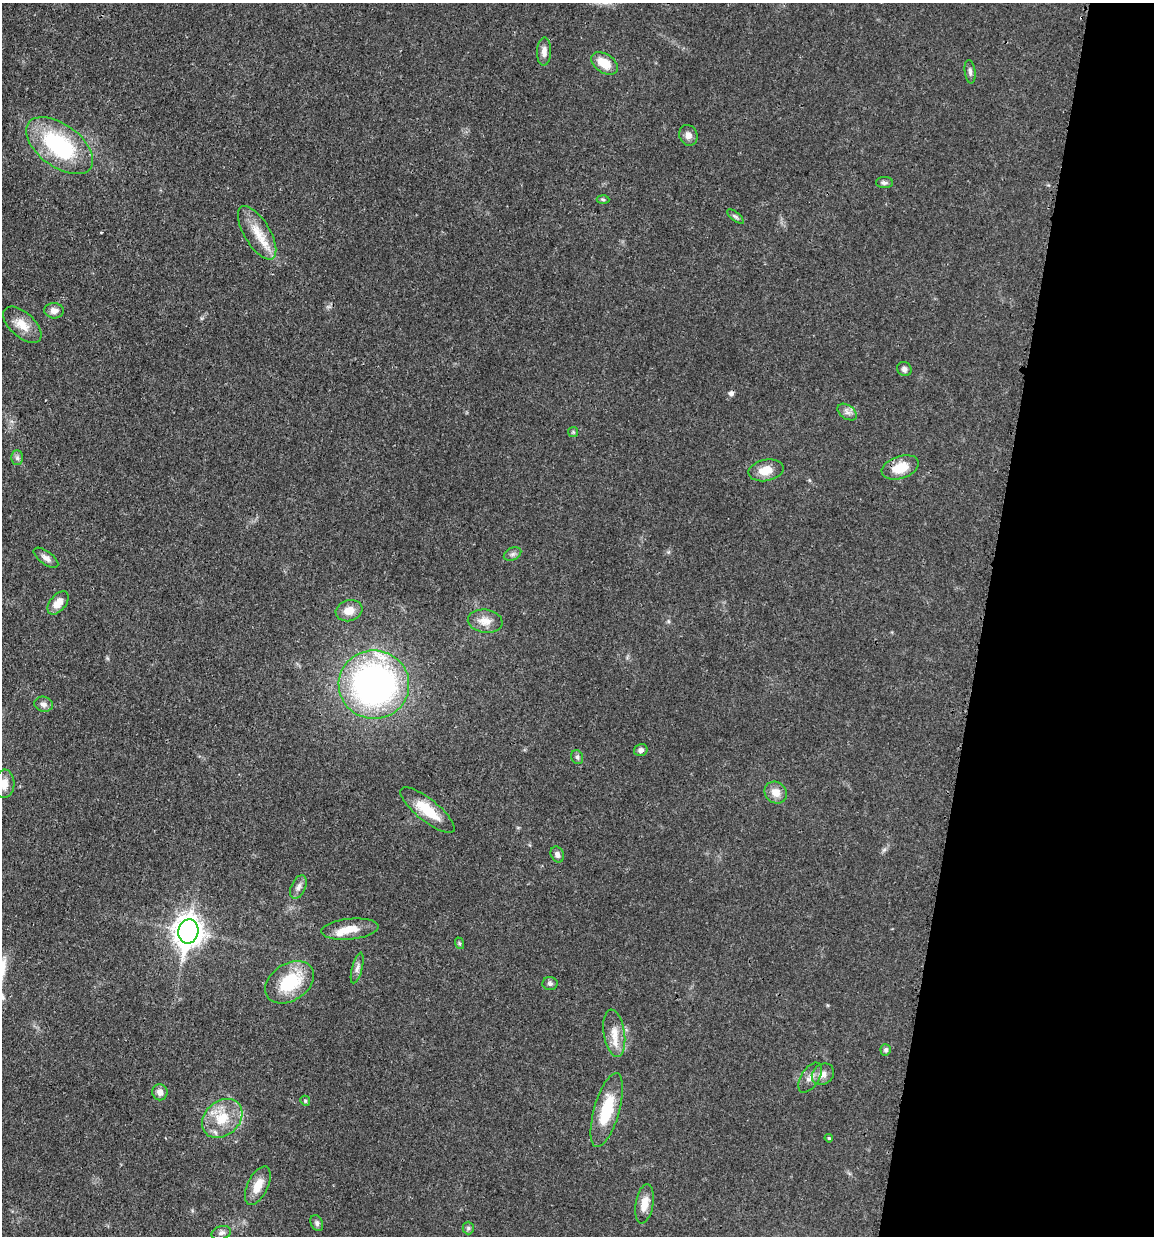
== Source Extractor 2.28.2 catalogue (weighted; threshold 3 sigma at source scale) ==
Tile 8 of 4 x 4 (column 4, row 2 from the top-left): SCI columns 3704-4855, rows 2477-3710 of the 4983 x 4952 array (HDU 1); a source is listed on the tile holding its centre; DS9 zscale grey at full resolution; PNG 1156 x 1238 px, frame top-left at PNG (2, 3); each listed source drawn as its Kron ellipse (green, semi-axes under 4 px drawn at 4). Shown black and unused: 15% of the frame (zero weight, under 3 of 4 exposures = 1% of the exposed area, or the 3 px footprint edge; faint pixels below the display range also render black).
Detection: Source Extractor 2.28.2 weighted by HDU 2 'WHT'; one run over the whole footprint, this tile lists its part. Background 0.0209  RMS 0.0023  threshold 0.0103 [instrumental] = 3 sigma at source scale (4.5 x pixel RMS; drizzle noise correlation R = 1.50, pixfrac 1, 0.05/0.05 arcsec/px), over >= 5 px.
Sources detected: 53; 1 cosmic-ray / hot-pixel residue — neither listed nor drawn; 1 inside a brighter listed object's ellipse — not listed separately; the other 51 listed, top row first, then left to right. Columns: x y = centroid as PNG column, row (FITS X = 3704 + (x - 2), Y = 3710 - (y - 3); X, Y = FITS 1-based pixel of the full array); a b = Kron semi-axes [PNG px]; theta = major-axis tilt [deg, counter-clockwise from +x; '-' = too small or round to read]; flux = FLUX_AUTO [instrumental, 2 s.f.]
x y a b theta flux
544 52 14 7 88 1.6
604 63 15 9 -33 4.2
970 72 12 5 -83 0.74
688 135 10 9 - 1.3
60 146 38 21 -36 24
884 183 8 5 0 0.62
603 199 6 4 -3 0.34
736 217 10 4 -40 0.53
257 233 30 13 -59 5
54 311 9 7 -4 1.4
22 325 23 12 -42 3.5
904 369 7 6 - 0.86
847 412 11 7 -35 1
573 432 5 5 - 0.32
17 458 7 6 - 0.64
900 467 19 11 19 4.6
766 470 18 10 11 3.3
512 554 9 6 27 0.63
46 558 14 6 -36 1.1
58 603 13 8 51 2.5
349 611 13 10 15 2.9
485 621 17 11 -9 2.6
374 685 35 34 - 83
43 704 9 7 -11 0.95
641 750 7 6 - 0.81
577 757 7 6 - 0.54
4 784 14 10 86 2.3
776 793 12 10 -40 2.3
427 810 34 11 -39 6.7
557 854 8 6 -66 0.9
298 887 13 7 66 1.1
350 929 29 10 6 3.8
188 931 12 10 80 260
459 943 6 4 -71 0.31
357 968 16 5 75 1
289 982 26 18 33 11
550 984 7 6 - 0.62
614 1033 24 10 -81 3.4
886 1050 5 5 - 0.62
823 1074 12 10 39 1.5
810 1078 17 9 57 1.8
160 1092 8 7 - 1.3
305 1101 5 4 - 0.3
607 1110 38 12 74 9.4
222 1118 22 17 41 6.7
829 1138 4 3 - 0.26
258 1186 21 10 65 3.3
644 1204 20 8 80 2.7
317 1223 8 6 -64 0.62
468 1228 6 6 - 0.43
221 1233 10 6 17 0.8
Isophote crosses this tile's border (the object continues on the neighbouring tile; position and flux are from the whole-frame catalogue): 1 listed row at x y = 4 784